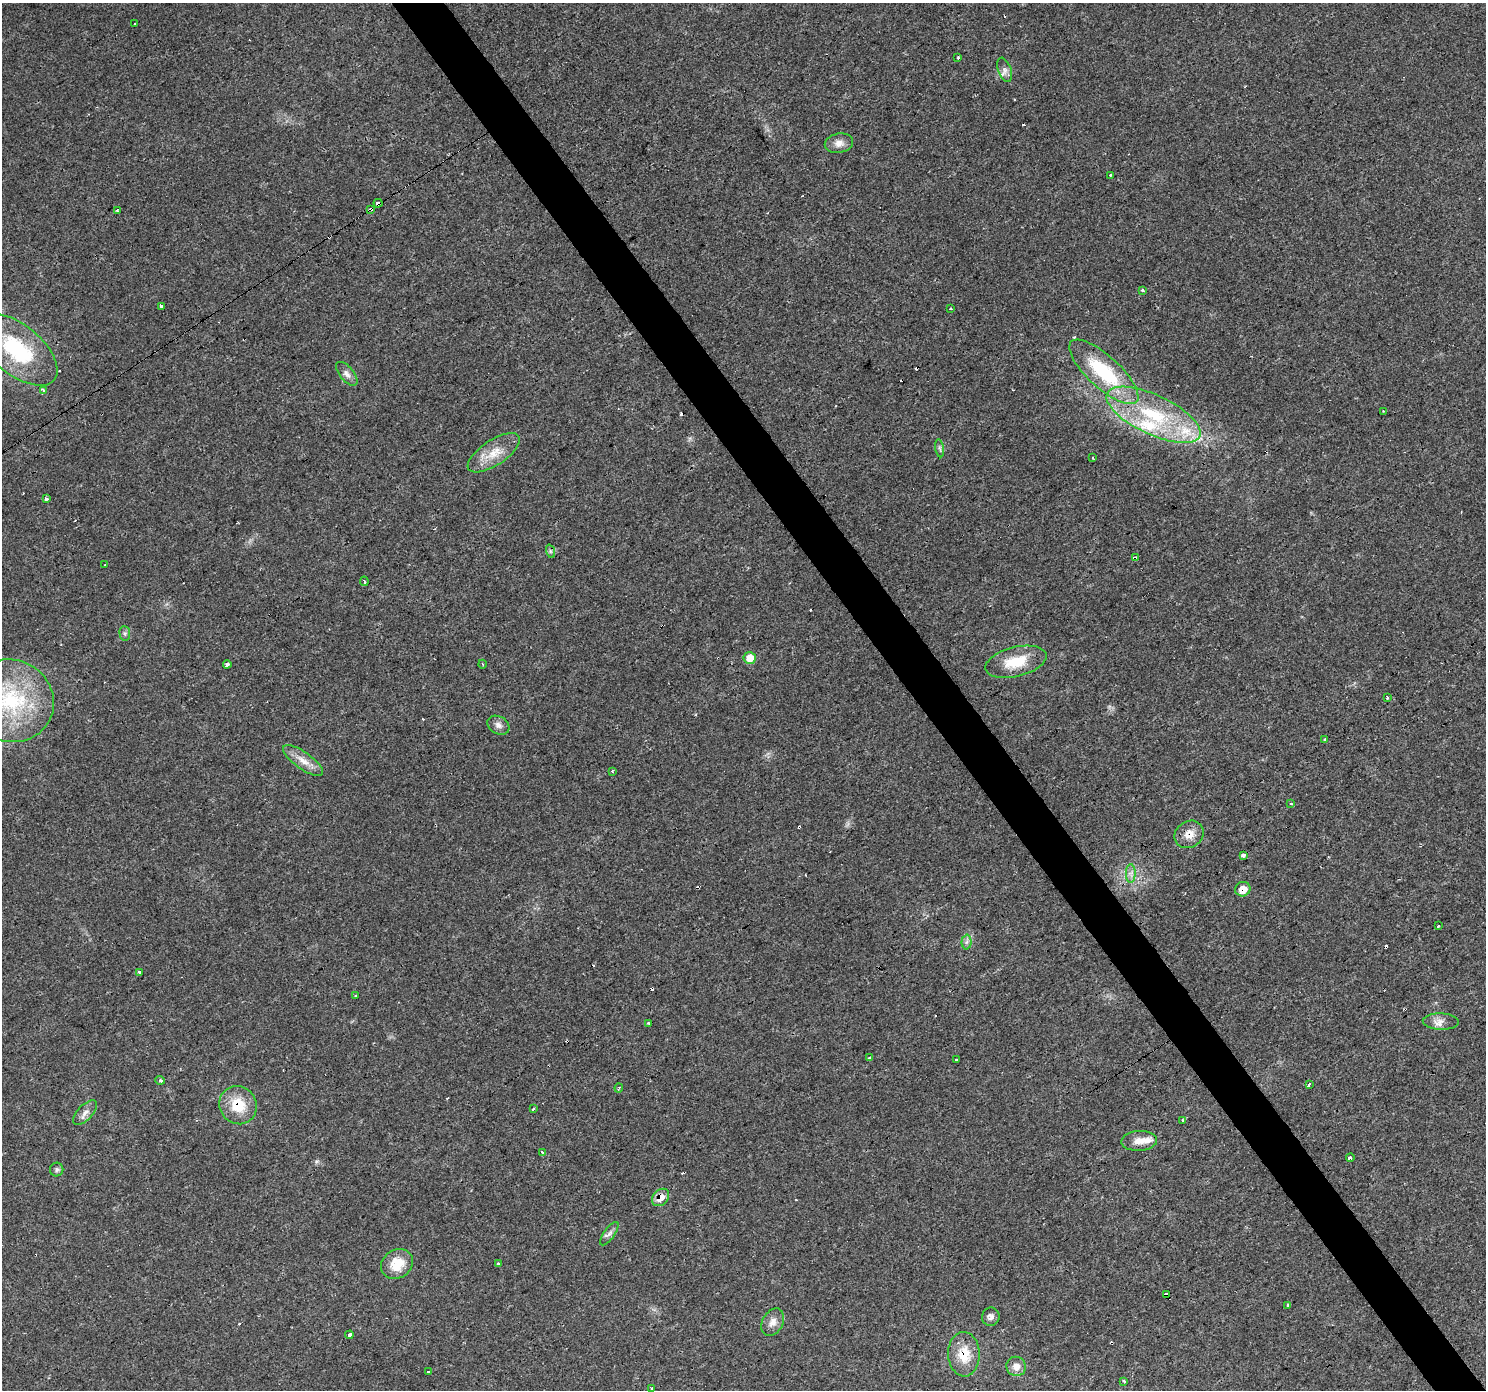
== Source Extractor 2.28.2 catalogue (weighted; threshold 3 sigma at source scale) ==
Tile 6 of 4 x 4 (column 2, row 2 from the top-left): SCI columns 1485-2968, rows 2964-4351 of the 5935 x 5862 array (HDU 1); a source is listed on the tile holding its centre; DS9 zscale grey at full resolution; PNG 1488 x 1392 px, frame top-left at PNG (2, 3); each listed source drawn as its Kron ellipse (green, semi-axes under 4 px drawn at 4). Shown black and unused: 4% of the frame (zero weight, under 3 of 4 exposures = <1% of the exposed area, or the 3 px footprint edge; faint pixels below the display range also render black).
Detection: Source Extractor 2.28.2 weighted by HDU 2 'WHT'; one run over the whole footprint, this tile lists its part. Background 0.0161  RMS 0.003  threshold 0.0136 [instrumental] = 3 sigma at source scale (4.5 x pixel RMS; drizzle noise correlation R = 1.50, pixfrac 1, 0.0396/0.0396 arcsec/px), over >= 5 px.
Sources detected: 100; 23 cosmic-ray / hot-pixel residue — neither listed nor drawn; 3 inside a brighter listed object's ellipse — not listed separately; the other 74 listed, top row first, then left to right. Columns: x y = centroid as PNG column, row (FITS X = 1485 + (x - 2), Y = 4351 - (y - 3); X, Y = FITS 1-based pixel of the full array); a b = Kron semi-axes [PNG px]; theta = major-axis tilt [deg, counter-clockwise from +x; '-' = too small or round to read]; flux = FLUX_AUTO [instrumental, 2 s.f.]
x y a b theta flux
135 24 2 2 - 0.29
958 58 3 2 - 0.34
1005 70 12 6 -71 1.4
839 143 14 9 10 2.2
1110 175 3 3 - 0.35
378 203 4 4 - 0.99
371 209 4 3 - 3.2
117 210 3 3 - 0.45
1142 290 3 3 - 1.2
162 306 4 3 - 3.2
950 308 3 3 - 0.61
17 350 48 24 -39 26
1104 372 44 16 -42 24
347 374 14 7 -50 1.6
43 390 3 3 - 31
1383 411 3 2 - 0.27
1153 415 51 19 -25 26
940 448 9 4 -81 0.7
494 453 30 12 33 6.3
1093 458 3 3 - 0.7
46 499 4 3 - 0.59
550 551 7 4 -71 0.59
1135 558 4 3 - 4.2
105 565 3 3 - 0.8
364 581 5 3 - 1.3
125 633 7 5 -85 0.71
750 658 6 6 - 5.1
1016 662 31 15 14 9.4
227 664 4 3 - 1.4
482 664 4 3 - 0.3
1388 698 3 3 - 2.4
10 701 44 41 -23 35
498 725 12 8 -31 1.6
1324 739 3 3 - 0.83
303 761 24 8 -35 3.6
612 771 4 3 - 0.42
1291 803 3 2 - 0.36
1189 834 15 13 33 3.5
1243 855 4 3 - 3.2
1131 873 9 5 90 1.2
1243 889 8 7 - 3.9
1438 926 3 2 - 0.79
966 942 7 5 88 0.83
140 972 3 3 - 0.83
355 996 3 3 - 0.38
1441 1021 18 8 -2 2.4
648 1023 3 3 - 0.56
869 1057 3 3 - 0.6
956 1060 3 3 - 0.85
160 1080 4 3 - 0.86
1309 1084 4 3 - 20
619 1088 4 2 - 0.31
238 1105 19 18 - 8.9
533 1109 3 2 - 0.7
85 1113 15 7 47 1.9
1183 1121 3 3 - 0.68
1139 1141 18 10 3 2.9
542 1153 3 3 - 0.8
1350 1158 4 3 - 0.8
57 1170 7 6 - 0.72
661 1197 10 7 46 3.9
609 1234 14 5 54 1.2
397 1264 17 14 34 6.8
498 1264 4 3 - 0.76
1166 1295 4 4 - 10
1288 1305 3 3 - 0.69
991 1317 9 8 - 1.3
773 1322 15 10 61 2.3
349 1335 4 3 - 2.5
964 1354 22 16 -88 7.4
1016 1366 10 9 - 2.5
429 1372 4 3 - 0.95
1124 1381 4 3 - 0.75
652 1389 3 3 - 0.63
Overlapping masked pixels (flux is a lower limit): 9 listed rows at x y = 378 203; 371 209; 1135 558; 1189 834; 1243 889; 238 1105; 661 1197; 1166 1295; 964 1354
Isophote crosses this tile's border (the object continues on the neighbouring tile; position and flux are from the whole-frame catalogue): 1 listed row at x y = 10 701